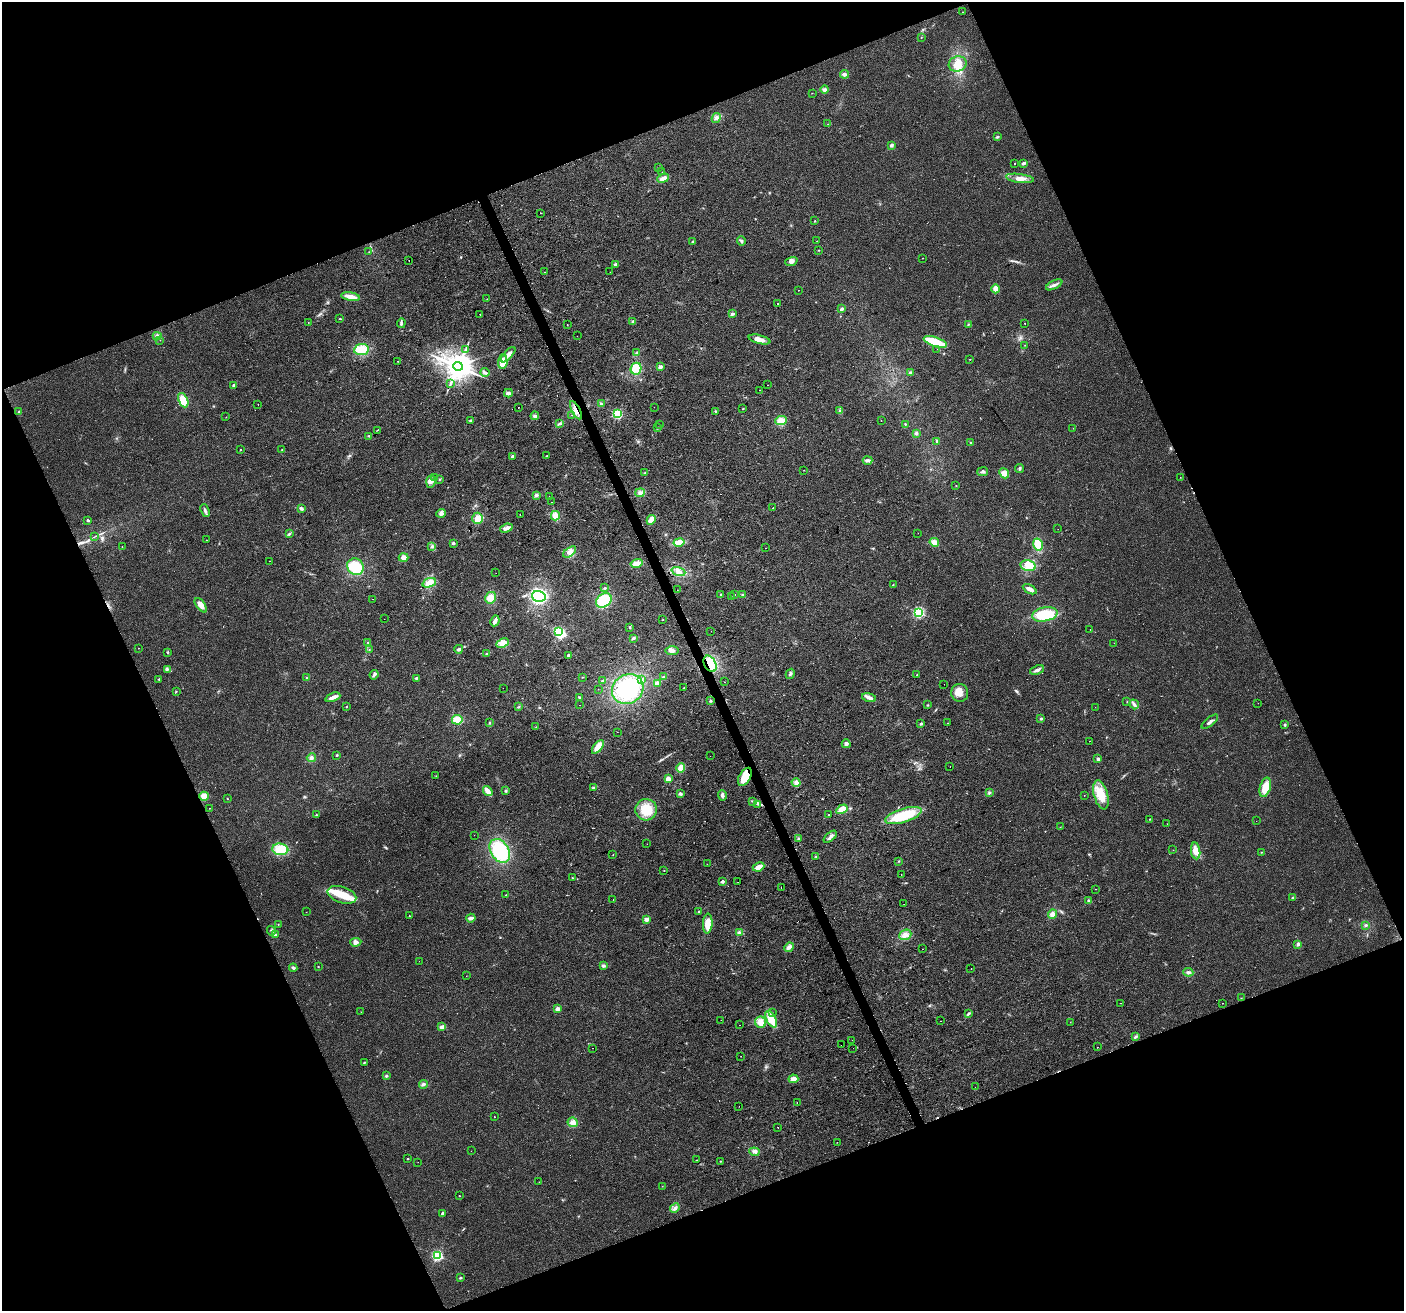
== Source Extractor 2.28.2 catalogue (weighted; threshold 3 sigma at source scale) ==
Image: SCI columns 3-5607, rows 142-5377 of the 5607 x 5461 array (HDU 1 of 3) = the unmasked area's bounding box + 8 px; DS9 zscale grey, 4 x 4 block average (1 PNG px = mean of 4 x 4 image px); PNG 1406 x 1313 px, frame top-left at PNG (2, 2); each listed source drawn as its Kron ellipse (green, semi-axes under 4 px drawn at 4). Shown black and unused: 43% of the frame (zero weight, under 2 of 3 exposures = <1% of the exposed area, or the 3 px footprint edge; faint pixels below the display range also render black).
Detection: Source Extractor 2.28.2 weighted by HDU 2 'WHT'. Background 0.0293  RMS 0.0063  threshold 0.0285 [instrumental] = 3 sigma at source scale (4.5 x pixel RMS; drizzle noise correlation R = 1.50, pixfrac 1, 0.0396/0.0396 arcsec/px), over >= 5 px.
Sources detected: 390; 1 too faint to see at this stretch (4 x 4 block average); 1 inside a brighter object's white glare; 23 cosmic-ray / hot-pixel residue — neither listed nor drawn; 2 coinciding with a brighter row at this scale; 9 inside a brighter listed object's ellipse — not listed separately; the other 354 listed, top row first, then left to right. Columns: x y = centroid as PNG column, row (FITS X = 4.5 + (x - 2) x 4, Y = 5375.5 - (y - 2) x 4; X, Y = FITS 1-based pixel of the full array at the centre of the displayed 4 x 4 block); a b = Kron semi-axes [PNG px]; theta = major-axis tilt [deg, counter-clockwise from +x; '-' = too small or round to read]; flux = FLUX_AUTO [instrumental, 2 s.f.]
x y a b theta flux
962 12 2 2 - 2.5
921 37 2 2 - 1.2
958 64 9 7 17 40
844 74 4 3 - 11
825 90 4 3 - 8.5
812 93 2 2 - 0.87
716 118 5 2 - 8.2
828 124 2 2 - 1
997 137 4 2 - 4.4
891 145 3 2 - 9.1
1024 163 3 2 - 14
1015 164 2 2 - 2
658 168 2 2 - 0.65
662 172 2 2 - 0.52
663 178 6 3 23 21
1020 178 14 4 -8 29
541 213 2 2 - 1.2
815 221 2 2 - 4.1
741 241 4 3 - 6.2
817 241 2 2 - 1.1
693 242 2 2 - 13
818 250 2 2 - 1.6
369 252 2 2 - 1.7
922 258 2 2 - 0.84
409 261 2 2 - 32
791 261 6 4 18 14
615 264 3 3 - 8.6
545 272 2 2 - 0.84
610 272 2 2 - 2.5
1054 285 9 3 27 12
996 289 4 3 - 24
799 290 2 2 - 4.9
351 297 9 3 -10 35
487 299 2 2 - 1.2
778 304 2 2 - 5.4
842 309 3 2 - 9.6
480 314 2 2 - 1.2
732 314 3 2 - 8.6
340 319 2 2 - 4.8
633 321 3 2 - 6.7
308 322 2 2 - 1
401 323 5 2 - 5.9
1025 323 2 2 - 2.6
968 324 2 2 - 2.3
567 325 2 2 - 1.2
157 336 4 4 - 9.7
577 336 2 2 - 1.3
759 339 11 4 -14 29
160 340 2 2 - 2.3
935 342 12 4 -19 92
1025 345 2 2 - 1.2
361 349 7 5 9 57
937 349 2 2 - 0.89
465 350 2 2 - 2.9
637 353 3 2 - 2.6
508 355 10 3 47 25
970 359 2 2 - 2.1
398 361 2 2 - 1.4
503 362 7 4 86 47
458 366 5 4 - 7200
660 367 3 3 - 12
636 369 6 5 - 71
910 372 4 3 - 5.4
485 373 4 3 - 7.9
450 383 3 2 - 3.8
233 385 3 3 - 5.3
768 385 2 2 - 4.6
759 390 2 2 - 0.85
508 393 4 3 - 13
183 400 7 4 -66 58
258 404 2 2 - 1.3
601 404 2 2 - 2.4
518 407 2 2 - 2.5
654 407 2 2 - 1
743 409 2 2 - 1.8
576 410 10 3 -62 22
19 411 3 2 - 2.7
840 411 3 2 - 3.3
716 412 3 2 - 4.3
617 414 2 2 - 450
571 415 2 2 - 0.99
535 416 4 3 - 8.6
226 417 2 2 - 0.93
471 421 3 3 - 6.4
781 421 6 4 6 41
881 421 2 2 - 3.9
560 423 4 2 - 7.3
660 424 2 2 - 2.1
905 424 2 2 - 5
658 428 2 2 - 15
1073 428 2 2 - 1.7
377 430 2 2 - 1.6
916 433 3 3 - 5.3
369 436 3 2 - 2.2
937 441 3 2 - 3.6
971 443 3 2 - 2.5
240 450 2 2 - 5.1
282 450 2 2 - 1.4
512 456 3 2 - 5.6
547 456 2 2 - 6.1
868 460 5 3 - 11
1019 469 4 2 - 5.3
804 470 2 2 - 1.2
983 472 5 2 - 7.4
645 473 4 2 - 4
1004 473 5 4 - 25
435 477 2 2 - 3.1
1180 477 2 2 - 0.88
439 479 3 2 - 2.5
431 481 6 4 84 15
956 485 2 2 - 1.6
640 493 5 4 - 11
536 495 4 3 - 10
549 497 2 2 - 4
551 502 2 2 - 1.6
301 508 3 2 - 11
773 508 2 2 - 2.8
205 511 7 2 -70 8.3
441 513 5 4 - 9.9
520 514 2 2 - 7.9
555 516 5 4 - 30
478 518 6 5 - 34
88 520 2 2 - 16
651 520 5 3 - 30
506 528 6 3 22 16
1058 529 2 2 - 0.6
918 533 2 2 - 0.92
289 534 4 2 - 5.3
94 537 4 2 - 2.3
206 540 2 2 - 0.82
679 542 5 4 - 40
934 542 5 4 - 20
453 543 2 2 - 22
1038 544 6 4 -75 66
122 547 2 2 - 1.6
432 547 2 2 - 1.9
766 548 2 2 - 2.2
570 552 7 4 36 17
403 558 5 4 - 19
270 561 2 2 - 0.73
637 563 6 3 13 32
1028 566 8 5 -12 30
355 567 9 7 -51 93
678 571 7 4 -19 18
496 573 2 2 - 1.4
429 583 7 4 21 33
893 585 2 2 - 1.5
605 588 3 2 - 3.9
1030 589 7 3 -28 18
677 590 2 2 - 2.6
721 594 2 2 - 2.3
735 594 2 2 - 0.59
742 595 2 2 - 2.5
539 596 7 5 -14 240
731 596 2 2 - 0.67
491 598 6 5 - 37
373 599 2 2 - 2.8
604 600 8 6 38 120
201 605 8 4 -53 25
919 612 2 2 - 570
1045 614 13 7 11 130
384 619 2 2 - 0.88
663 620 2 2 - 1.4
495 621 5 2 - 27
630 627 2 2 - 2.1
1090 629 2 2 - 3.1
711 631 2 2 - 0.54
558 632 2 2 - 350
633 638 4 2 - 5.4
368 643 2 2 - 1.7
502 643 6 4 25 29
1114 643 2 2 - 0.67
138 648 2 2 - 2.2
369 649 2 2 - 1.1
459 649 4 2 - 9.2
672 650 7 3 -1 14
167 653 3 2 - 2.4
487 654 3 2 - 3.6
568 656 2 2 - 10
710 664 8 6 -62 130
167 670 3 2 - 2.2
1037 670 7 2 21 15
790 674 5 2 - 6.1
917 674 2 2 - 1.9
374 675 5 3 - 8
583 677 2 2 - 1.2
663 677 3 2 - 4.6
307 678 3 2 - 3.3
416 678 3 2 - 4.1
159 679 2 2 - 3.9
642 680 3 2 - 3.8
602 681 3 2 - 3.8
724 682 2 2 - 1.2
657 683 3 2 - 18
944 684 2 2 - 0.84
503 688 2 2 - 0.42
684 688 2 2 - 2.3
598 689 2 2 - 0.6
628 689 16 14 34 260
176 691 2 2 - 2.3
960 693 9 8 - 36
333 697 8 3 22 23
579 697 3 2 - 3.2
869 698 7 3 -12 13
711 701 3 2 - 3.9
1127 702 2 2 - 1.6
1258 703 2 2 - 0.52
1134 704 5 3 - 8.6
580 705 2 2 - 1.3
928 705 2 2 - 2.2
346 706 2 2 - 2.8
519 707 2 2 - 2.3
1095 707 2 2 - 0.87
1041 719 3 2 - 3.9
457 720 5 5 - 59
1210 722 10 2 39 12
489 723 3 2 - 4.1
948 723 2 2 - 1.6
921 724 3 3 - 4.9
1285 725 3 2 - 5.1
536 727 2 2 - 1.1
617 732 2 2 - 0.86
1090 741 2 2 - 3.4
846 744 4 4 - 10
598 747 8 3 51 86
337 755 2 2 - 3.3
710 756 2 2 - 0.58
311 758 4 4 - 10
1098 759 3 3 - 7.4
950 767 2 2 - 0.93
681 768 5 3 - 31
436 776 2 2 - 0.85
745 777 10 5 60 64
668 779 2 2 - 76
796 783 4 4 - 16
1265 787 10 5 75 56
594 788 3 2 - 8.2
488 791 5 3 - 41
506 791 3 2 - 4.7
989 793 3 2 - 4.5
680 794 3 2 - 9.6
722 795 5 2 - 7.7
1084 795 2 2 - 0.78
1101 795 15 7 -74 70
204 796 5 4 - 32
227 799 2 2 - 1.8
753 801 2 2 - 2
757 804 2 2 - 2.3
209 808 2 2 - 9.4
842 809 6 4 30 38
646 810 11 10 - 85
316 815 2 2 - 5.6
829 815 2 2 - 4.1
903 815 19 7 17 160
1150 819 2 2 - 2
1256 821 2 2 - 1.2
1167 824 2 2 - 2.4
1060 827 2 2 - 0.92
474 835 2 2 - 0.52
830 837 8 3 42 12
798 838 3 2 - 3.6
647 844 2 2 - 0.56
280 849 8 6 -6 58
1173 850 2 2 - 0.84
500 851 13 9 -58 220
1196 851 8 4 -81 37
1261 852 2 2 - 2.9
613 855 2 2 - 1.4
816 857 2 2 - 1.6
899 861 2 2 - 2.3
707 864 2 2 - 1.8
758 867 6 3 24 27
664 871 2 2 - 1.3
901 875 2 2 - 1.3
572 878 2 2 - 2
722 881 2 2 - 31
738 882 2 2 - 4.1
781 887 2 2 - 2.4
1096 889 2 2 - 1.2
342 895 15 8 -18 72
506 895 2 2 - 1.8
1293 897 3 2 - 4.5
613 900 2 2 - 1.3
1088 901 3 2 - 4
904 904 2 2 - 0.66
699 911 3 2 - 2.9
306 912 2 2 - 0.6
1052 914 5 4 - 16
409 916 2 2 - 1.6
471 918 5 3 - 13
646 919 3 3 - 14
278 924 2 2 - 1.4
708 924 10 5 86 50
1366 925 3 3 - 5.9
271 931 5 3 - 7.5
739 933 3 2 - 11
275 934 4 3 - 5.1
905 935 6 5 - 22
356 942 5 4 - 14
1298 944 3 3 - 7.6
789 947 5 3 - 15
922 949 2 2 - 0.76
419 961 2 2 - 0.64
603 966 3 3 - 8.5
318 967 2 2 - 1.9
293 968 4 2 - 6.5
971 968 2 2 - 0.85
1188 972 5 3 - 8.8
466 976 2 2 - 0.72
1241 998 2 2 - 1
1121 1003 2 2 - 1.5
1223 1003 2 2 - 1.5
557 1009 4 3 - 11
361 1012 2 2 - 0.86
772 1012 2 2 - 0.98
968 1014 4 2 - 4.7
771 1019 9 4 -62 73
721 1020 2 2 - 1.8
940 1021 2 2 - 13
761 1022 6 5 - 30
1070 1022 2 2 - 1.1
739 1025 2 2 - 4.9
442 1027 3 2 - 15
1135 1037 4 2 - 5.6
852 1040 2 2 - 0.91
841 1045 2 2 - 4.8
1098 1047 2 2 - 1
593 1048 2 2 - 1.1
853 1048 2 2 - 0.63
741 1056 2 2 - 1.5
364 1063 3 2 - 2.4
386 1076 3 3 - 5.2
793 1079 5 3 - 26
423 1084 4 3 - 8.2
975 1087 2 2 - 3.5
797 1102 2 2 - 1.2
739 1106 2 2 - 0.9
494 1117 2 2 - 4.7
573 1122 5 4 - 22
778 1127 2 2 - 25
837 1142 2 2 - 1.4
471 1151 2 2 - 0.92
754 1152 5 3 - 10
408 1159 2 2 - 4.7
697 1160 2 2 - 2.3
720 1161 2 2 - 1.8
418 1162 2 2 - 0.54
539 1182 2 2 - 0.94
662 1186 2 2 - 1.3
460 1196 2 2 - 1.4
675 1208 5 3 - 9.2
443 1213 3 2 - 7.3
437 1255 2 2 - 570
460 1278 3 2 - 3.7
Overlapping masked pixels (flux is a lower limit): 3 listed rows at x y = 576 410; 710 664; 745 777
Diffuse or blended objects may show on this block-average render without a row.